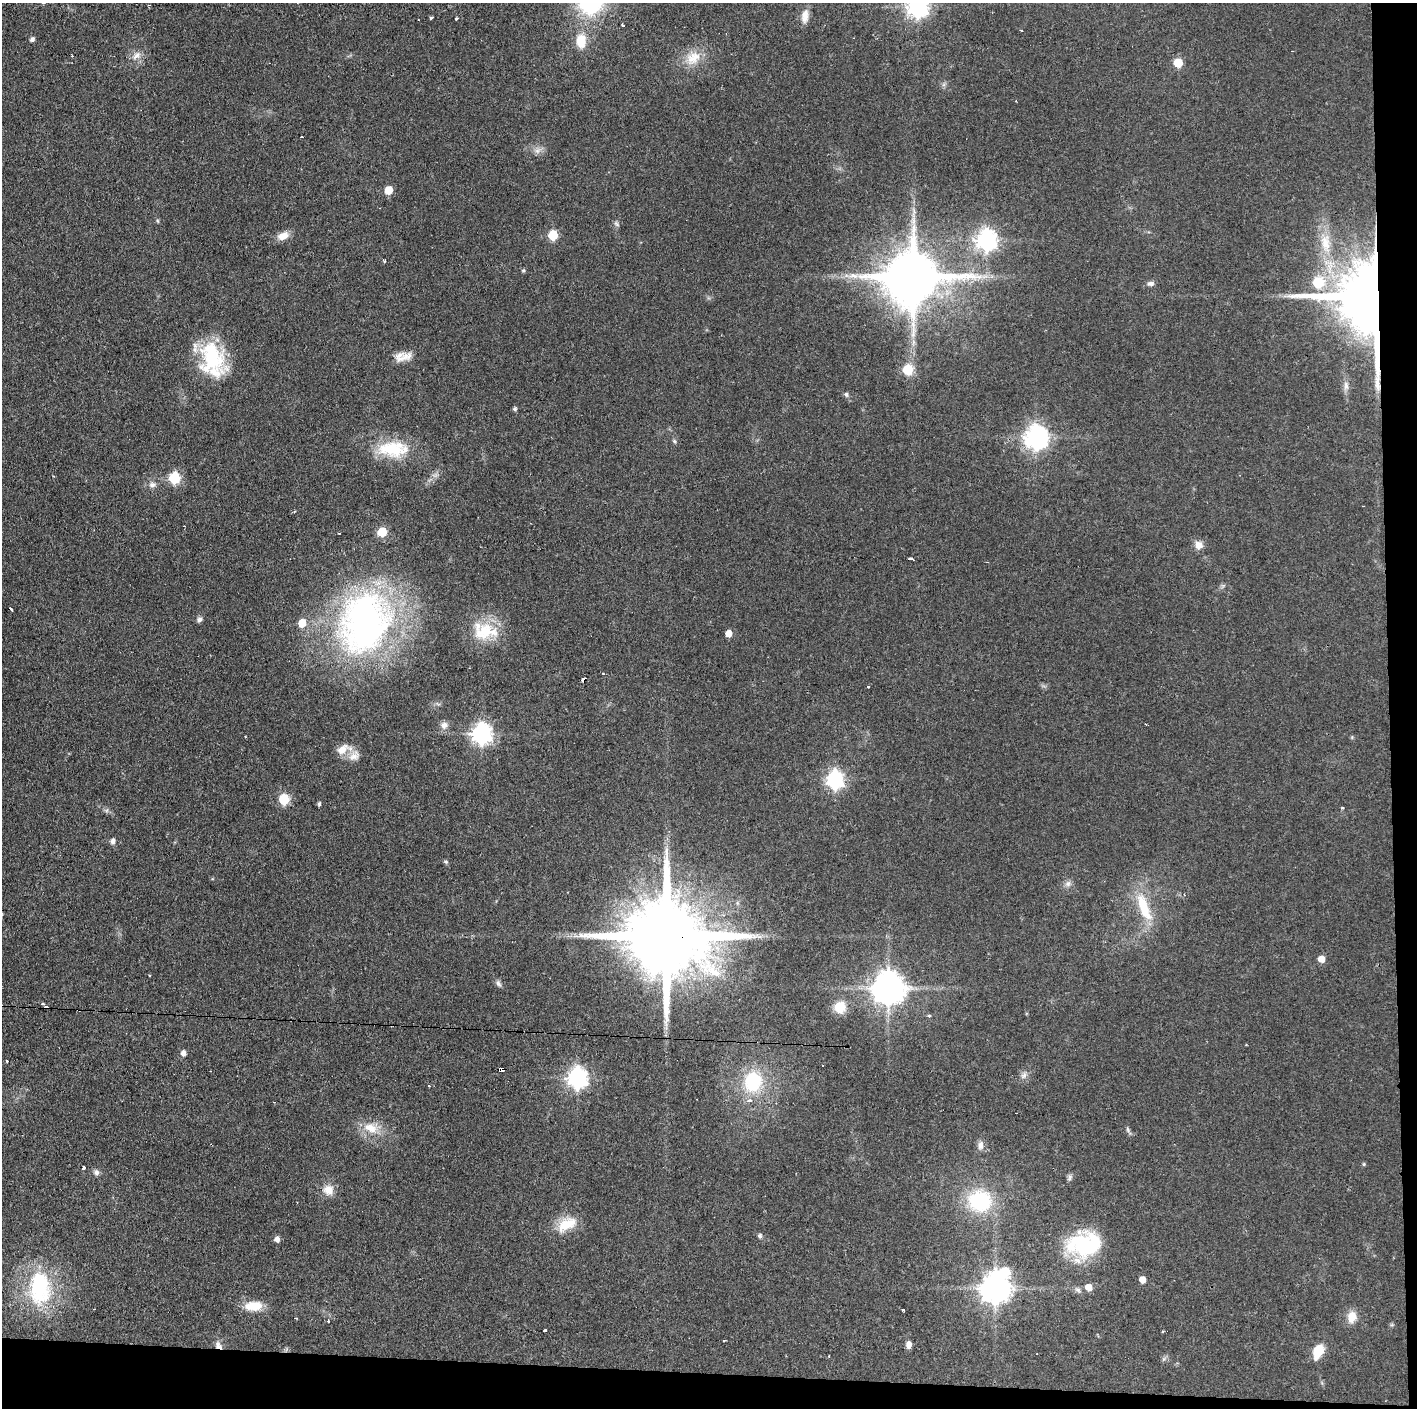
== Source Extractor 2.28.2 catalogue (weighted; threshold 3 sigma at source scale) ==
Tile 9 of 3 x 3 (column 3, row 3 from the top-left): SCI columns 2833-4247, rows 1-1406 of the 4251 x 4217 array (HDU 1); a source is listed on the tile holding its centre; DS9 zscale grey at full resolution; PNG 1419 x 1410 px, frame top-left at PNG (2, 3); no overlay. Shown black and unused: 5% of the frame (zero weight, under 2 of 3 exposures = <1% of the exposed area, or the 3 px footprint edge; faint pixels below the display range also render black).
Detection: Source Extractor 2.28.2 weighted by HDU 2 'WHT'; one run over the whole footprint, this tile lists its part. Background 0.0909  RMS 0.0064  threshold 0.0287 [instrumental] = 3 sigma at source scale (4.5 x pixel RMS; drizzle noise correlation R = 1.50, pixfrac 1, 0.05/0.05 arcsec/px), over >= 5 px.
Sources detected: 116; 3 inside a brighter object's white glare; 8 cosmic-ray / hot-pixel residue — not listed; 3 inside a brighter listed object's ellipse — not listed separately; the other 102 listed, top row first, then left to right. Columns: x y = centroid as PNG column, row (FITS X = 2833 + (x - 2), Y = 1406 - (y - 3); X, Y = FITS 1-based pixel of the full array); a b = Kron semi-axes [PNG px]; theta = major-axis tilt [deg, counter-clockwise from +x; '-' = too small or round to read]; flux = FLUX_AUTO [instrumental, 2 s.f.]
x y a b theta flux
43 3 4 2 - 0.49
918 7 8 7 - 360
805 16 17 8 82 5.2
431 17 4 3 - 4.5
456 18 3 3 - 1.2
623 25 3 2 - 1.2
1021 30 3 2 - 0.89
32 39 6 5 - 1.6
581 41 19 12 90 12
137 55 12 7 30 4
693 58 23 16 35 13
1178 63 5 5 - 25
537 151 7 6 - 2.4
389 190 6 5 - 13
913 221 7 4 -72 1.9
616 224 9 5 -56 1.3
553 235 6 5 - 30
283 236 14 9 23 6.3
986 240 8 7 - 350
1325 243 27 12 -84 16
385 260 4 3 - 0.66
523 271 5 4 - 0.81
854 276 14 7 -10 5.4
914 276 17 15 8 4100
1318 282 6 6 - 34
1151 283 9 6 0 2
1374 297 24 22 89 3800
212 356 37 28 -71 50
399 357 15 13 59 5.9
908 370 6 6 - 35
1346 386 13 6 -82 3.1
846 394 7 5 -75 1.4
515 409 5 5 - 1.3
1036 437 8 8 - 520
674 441 6 5 - 1
393 449 43 21 -1 30
174 478 6 6 - 56
152 485 9 7 -8 2.6
382 532 6 5 - 26
1199 545 11 10 - 4.5
911 559 4 3 - 7
199 619 8 6 32 1.8
365 622 69 52 76 270
302 623 6 6 - 11
485 631 35 21 5 25
728 633 5 5 - 6.4
868 686 3 3 - 2.9
444 725 10 9 - 3.4
482 734 8 7 - 320
342 749 18 11 38 7.3
354 756 17 11 33 6.1
835 779 7 7 - 210
284 799 6 5 - 44
319 804 5 3 - 1.2
1342 808 4 3 - 0.93
112 841 7 6 - 2.1
1068 884 9 6 49 2.3
1184 895 4 3 - 0.72
1144 907 40 12 -70 24
575 936 9 3 -5 2
666 936 26 19 -5 12000
1321 959 5 5 - 8
498 983 10 5 -60 1.8
888 988 10 9 - 1300
43 1004 3 2 - 1
840 1007 12 12 - 13
929 1015 5 4 - 0.91
183 1053 6 5 - 3.1
7 1061 3 2 - 0.9
502 1070 6 3 2 5.4
1024 1075 9 7 38 2.5
577 1078 8 7 - 330
753 1082 25 22 82 34
429 1086 3 2 - 0.69
371 1128 21 13 -19 12
1128 1130 8 3 -71 1.2
980 1145 12 7 85 3.4
1364 1164 5 4 - 0.81
83 1168 3 3 - 4.2
96 1172 7 7 - 2.2
1070 1177 9 5 84 1.6
328 1190 15 14 - 7.1
980 1201 24 22 -1 49
566 1224 27 14 29 15
760 1236 6 5 - 1.3
277 1239 6 5 - 3.3
1082 1243 37 29 31 47
1142 1280 5 5 - 6.7
1088 1287 6 5 - 7.2
40 1288 42 26 -90 57
995 1288 11 9 68 1000
1078 1290 8 5 -30 1.7
254 1306 21 11 3 12
903 1310 3 3 - 2.6
1352 1317 15 11 79 7.3
328 1321 3 3 - 1.7
545 1331 3 3 - 1.8
1162 1331 3 2 - 0.7
724 1340 2 2 - 0.81
909 1344 7 6 - 3.5
218 1345 11 8 -51 3.6
1318 1351 14 9 65 14
Overlapping masked pixels (flux is a lower limit): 4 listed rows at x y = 1374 297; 666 936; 502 1070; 218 1345
Isophote crosses this tile's border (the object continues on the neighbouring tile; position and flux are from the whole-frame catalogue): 2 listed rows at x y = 43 3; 918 7
Unlisted compact peaks at least as high as the median listed source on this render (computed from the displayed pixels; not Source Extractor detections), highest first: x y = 446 862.